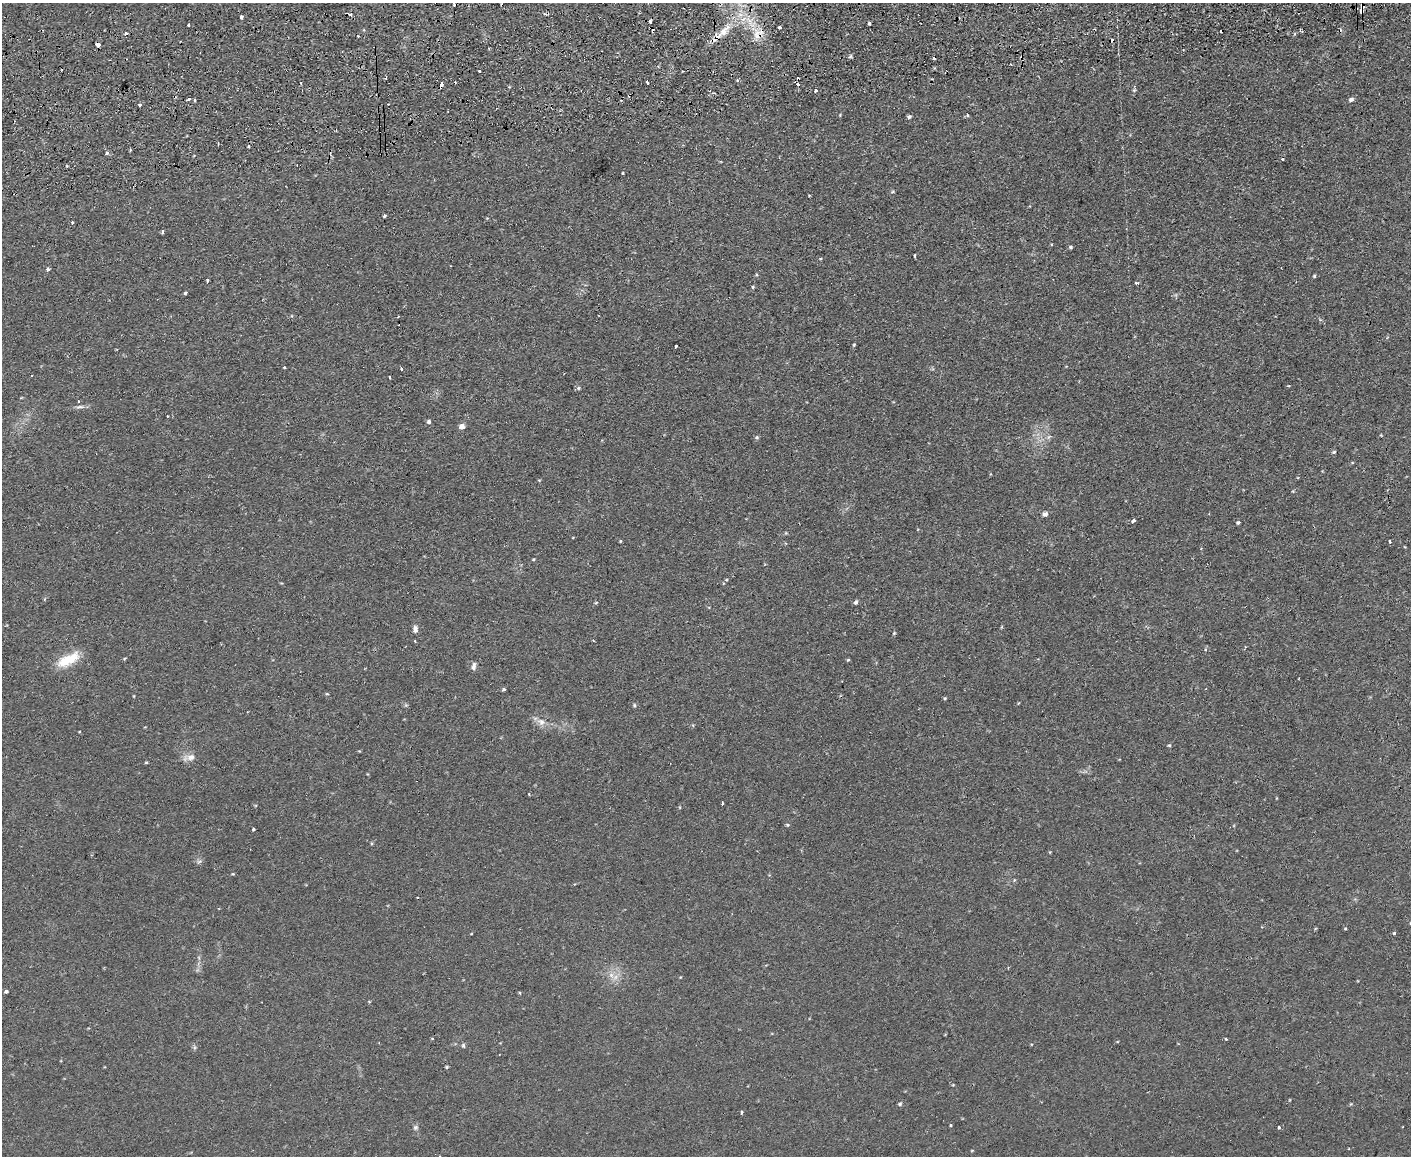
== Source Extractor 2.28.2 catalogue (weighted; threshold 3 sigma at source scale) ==
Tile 8 of 3 x 4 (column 2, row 3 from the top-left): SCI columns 1540-2948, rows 1209-2362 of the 4595 x 4724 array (HDU 1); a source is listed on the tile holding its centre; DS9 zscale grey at full resolution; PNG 1413 x 1158 px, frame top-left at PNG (2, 3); no overlay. Shown black and unused: <1% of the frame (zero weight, under 2 of 3 exposures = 3% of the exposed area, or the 3 px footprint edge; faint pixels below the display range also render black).
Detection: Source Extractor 2.28.2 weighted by HDU 2 'WHT'; one run over the whole footprint, this tile lists its part. Background 0.0291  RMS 0.0052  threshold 0.0233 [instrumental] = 3 sigma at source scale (4.5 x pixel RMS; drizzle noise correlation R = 1.50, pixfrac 1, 0.05/0.05 arcsec/px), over >= 5 px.
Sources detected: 122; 18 cosmic-ray / hot-pixel residue — not listed; the other 104 listed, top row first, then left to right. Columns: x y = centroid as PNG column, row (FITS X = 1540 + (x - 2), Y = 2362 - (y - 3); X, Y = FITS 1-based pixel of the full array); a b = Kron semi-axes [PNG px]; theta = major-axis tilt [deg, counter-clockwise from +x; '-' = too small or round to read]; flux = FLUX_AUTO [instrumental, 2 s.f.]
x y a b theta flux
501 4 3 2 - 0.47
1362 8 8 3 84 8.8
544 13 6 3 -11 0.99
350 14 7 4 -15 1.6
241 17 3 3 - 2.1
650 21 4 3 - 1.3
869 23 3 3 - 1.2
189 25 3 3 - 1.1
779 27 3 3 - 1.6
724 31 24 9 48 8.9
126 33 3 3 - 3.2
757 35 15 14 - 7.4
97 45 4 3 - 3.7
851 56 6 4 89 0.71
479 71 3 2 - 0.78
737 80 3 3 - 0.67
647 82 3 3 - 2
441 85 5 3 - 3.2
815 90 3 3 - 1.9
1134 90 6 4 45 0.75
188 98 3 3 - 4.3
1351 99 7 5 17 1.3
195 100 3 3 - 1.1
140 104 3 3 - 2
967 115 4 4 - 0.68
909 117 5 4 - 0.94
248 146 3 3 - 1.1
130 150 3 3 - 0.72
106 153 4 4 - 1.3
1283 159 3 3 - 1.3
623 173 4 2 - 0.46
892 192 6 3 19 0.59
384 216 3 3 - 1.2
72 222 3 3 - 0.94
162 232 4 3 - 1.3
1071 247 4 4 - 0.84
915 256 4 2 - 0.67
820 258 5 3 - 0.48
47 269 3 3 - 3
1314 276 4 4 - 0.58
207 281 4 3 - 0.9
1136 283 4 3 - 0.72
753 287 5 4 - 0.6
185 293 3 3 - 0.92
854 345 4 4 - 0.51
676 346 3 2 - 1.4
284 367 3 3 - 0.89
401 369 3 3 - 3
389 377 3 3 - 0.96
578 388 5 5 - 0.77
78 401 3 3 - 0.84
80 407 12 4 6 1.6
167 416 3 2 - 0.5
429 422 5 5 - 1.1
462 426 5 5 - 3.1
757 437 6 5 - 0.78
1049 437 8 3 45 0.84
1334 452 5 4 - 0.68
1045 514 5 5 - 1.9
1133 521 4 3 - 1.5
1238 522 5 4 - 0.77
620 541 4 3 - 0.45
1390 542 3 3 - 1.1
533 559 5 3 - 0.44
856 602 6 5 - 1
596 603 5 3 - 0.48
1001 627 5 3 - 0.44
415 629 10 6 90 1.8
894 633 5 3 - 0.47
68 660 30 12 27 12
848 660 4 4 - 0.56
474 666 10 5 78 1.6
504 689 4 4 - 0.8
327 694 4 3 - 0.46
945 698 4 4 - 0.56
634 705 5 4 - 0.67
541 722 12 9 -29 3.6
79 731 3 3 - 0.67
1169 745 4 4 - 0.56
191 757 13 9 22 3.3
146 762 4 3 - 0.49
529 794 3 3 - 0.53
722 804 3 2 - 0.58
787 825 5 4 - 0.64
253 829 3 3 - 1.5
199 862 7 4 43 1.1
233 874 5 3 - 0.45
1014 879 4 3 - 1.1
1410 923 5 3 - 0.38
1345 928 4 3 - 0.42
1394 933 5 4 - 0.64
1008 968 3 3 - 0.46
615 977 8 6 46 2.6
6 991 4 4 - 0.96
520 993 4 3 - 0.48
1226 1039 3 3 - 0.88
463 1045 5 4 - 0.99
446 1067 5 3 - 0.51
899 1104 6 4 39 0.76
741 1112 4 3 - 1.8
950 1125 4 3 - 0.46
415 1127 6 6 - 1.1
1279 1127 3 3 - 0.84
972 1150 5 3 - 0.39
Overlapping masked pixels (flux is a lower limit): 7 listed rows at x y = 1362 8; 544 13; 350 14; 724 31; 757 35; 97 45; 441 85
Isophote crosses this tile's border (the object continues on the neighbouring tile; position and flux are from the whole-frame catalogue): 1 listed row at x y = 1410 923